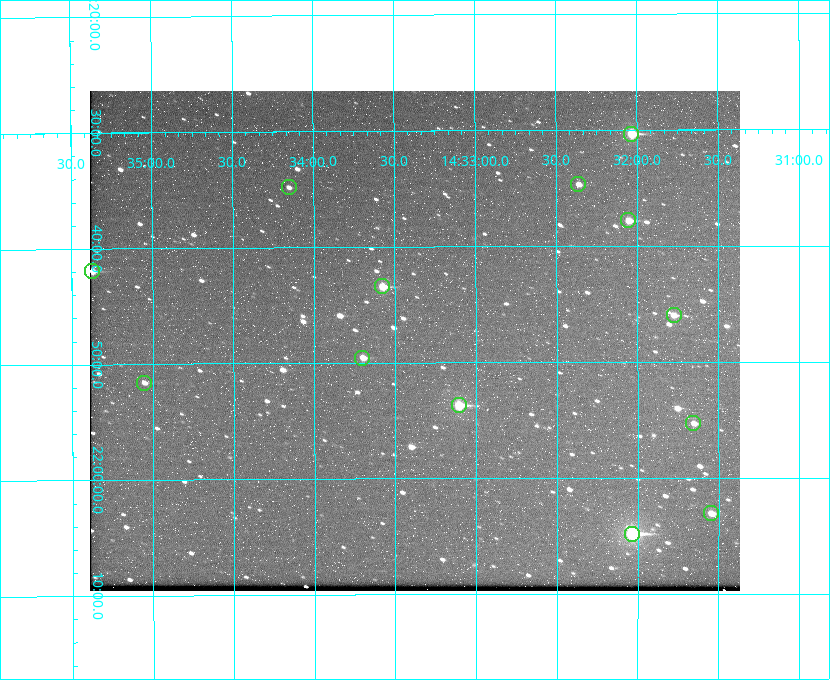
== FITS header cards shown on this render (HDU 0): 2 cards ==
NAXIS1  =                  650 / Width of table row in bytes
NAXIS2  =                  500 / Number of rows in table

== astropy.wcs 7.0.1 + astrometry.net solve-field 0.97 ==
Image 650 x 500 px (HDU 0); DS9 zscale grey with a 90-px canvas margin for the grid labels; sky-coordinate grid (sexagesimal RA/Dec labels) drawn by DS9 from the SOLVED WCS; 13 Tycho-2 reference stars matched to detected sources circled (green)
Header WCS: none
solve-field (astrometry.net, Tycho-2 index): SOLVED blind (the file carries no WCS)
Solved WCS: RA---TAN-SIP/DEC--TAN-SIP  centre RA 14:33:23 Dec +21:48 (218.34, +21.80 deg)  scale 5.17 arcsec/px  FOV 56.0' x 43.1'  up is -180 deg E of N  parity flipped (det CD > 0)
(file carries no celestial WCS; the grid is the blind solution)
Tycho-2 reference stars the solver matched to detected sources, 13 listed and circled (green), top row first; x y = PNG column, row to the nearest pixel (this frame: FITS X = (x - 90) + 1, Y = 500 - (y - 91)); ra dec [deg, ICRS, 3 dp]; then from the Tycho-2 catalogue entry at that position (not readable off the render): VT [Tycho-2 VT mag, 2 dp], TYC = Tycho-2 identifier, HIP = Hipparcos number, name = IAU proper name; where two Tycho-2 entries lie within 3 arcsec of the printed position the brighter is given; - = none
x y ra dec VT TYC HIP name
631 134 218.009 +21.506 9.86 1482-261-1 71070 -
578 184 218.091 +21.578 11.86 1482-488-1 - -
289 187 218.538 +21.580 12.32 1482-583-1 - -
628 220 218.013 +21.630 10.90 1482-192-1 - -
92 271 218.844 +21.699 10.65 1483-208-1 - -
382 286 218.394 +21.724 10.38 1482-83-1 - -
674 315 217.944 +21.766 11.64 1482-281-1 - -
362 358 218.426 +21.826 11.53 1482-602-1 - -
144 383 218.763 +21.860 11.96 1483-381-1 - -
459 405 218.276 +21.895 9.80 1482-882-1 - -
693 423 217.914 +21.922 12.06 1482-114-1 - -
711 513 217.886 +22.051 11.56 1482-538-1 - -
632 534 218.009 +22.080 8.78 1482-606-1 71072 -